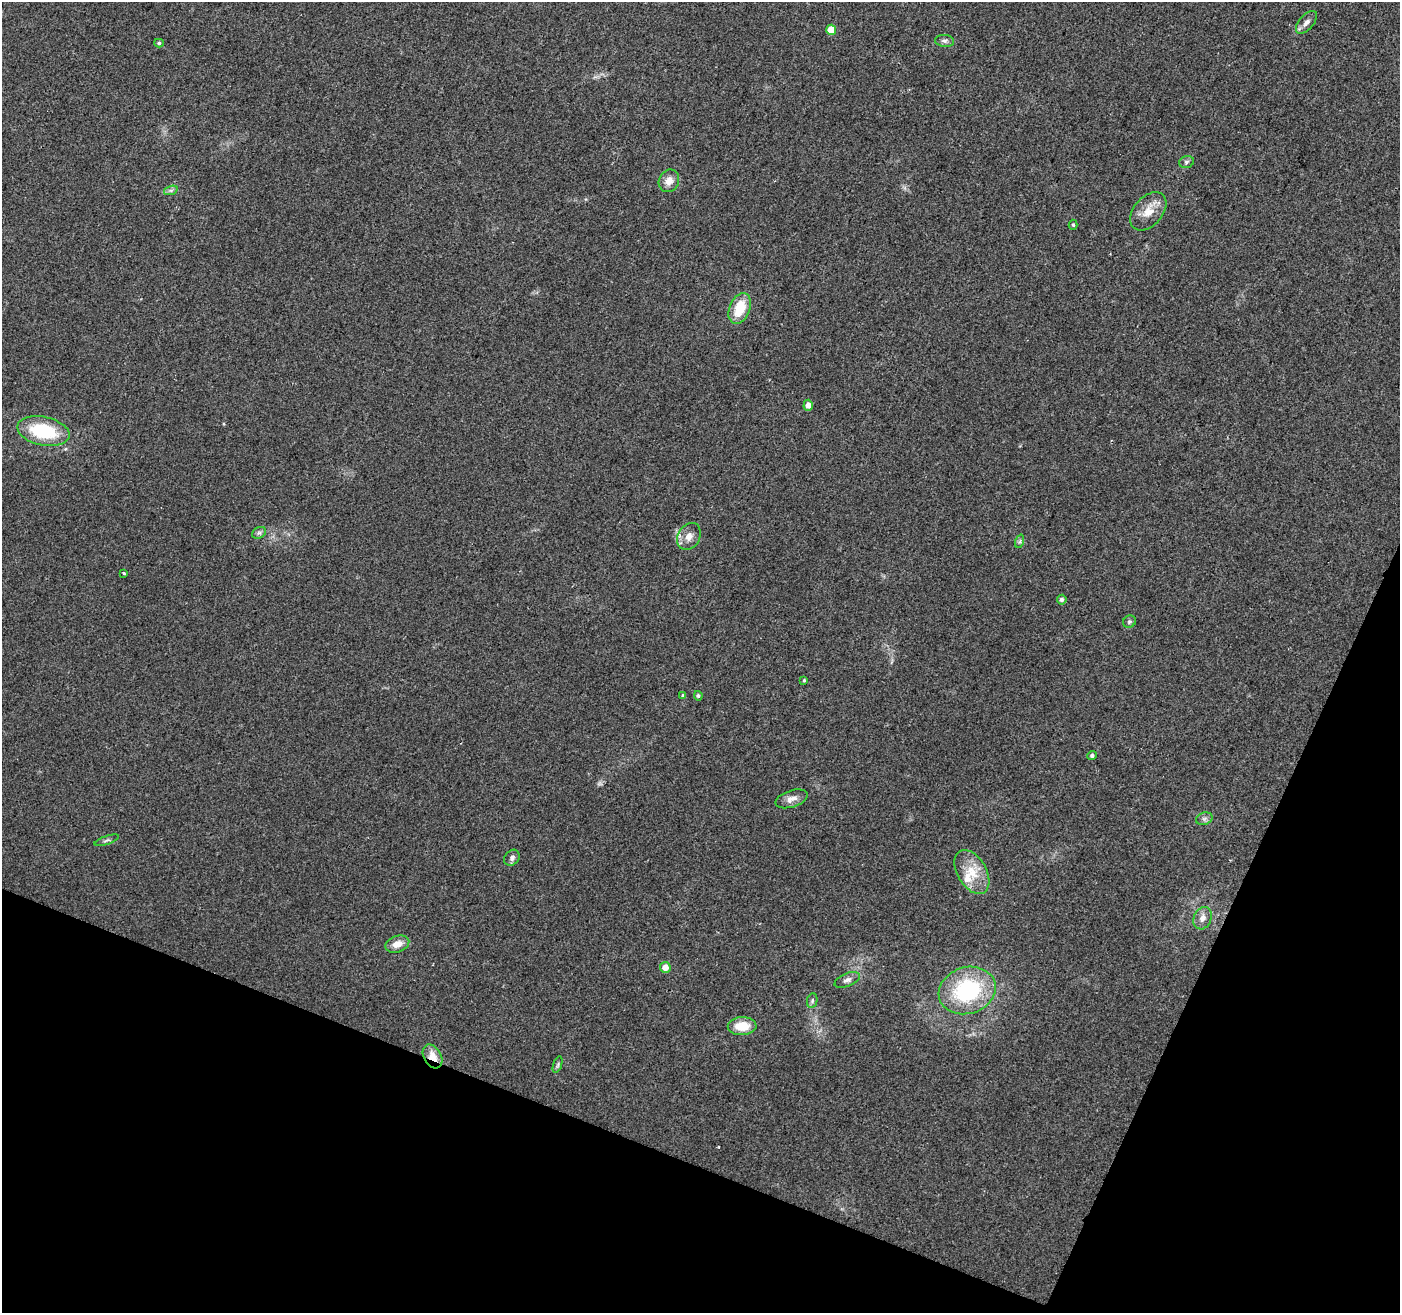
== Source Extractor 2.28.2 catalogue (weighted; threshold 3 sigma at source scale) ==
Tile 15 of 4 x 4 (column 3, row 4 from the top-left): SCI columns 2797-4194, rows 209-1519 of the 5600 x 5726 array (HDU 1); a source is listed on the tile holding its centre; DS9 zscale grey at full resolution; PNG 1402 x 1315 px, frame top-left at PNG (2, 2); each listed source drawn as its Kron ellipse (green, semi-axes under 4 px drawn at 4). Shown black and unused: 20% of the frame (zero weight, under 2 of 3 exposures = <1% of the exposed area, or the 3 px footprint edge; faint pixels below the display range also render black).
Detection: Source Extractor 2.28.2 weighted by HDU 2 'WHT'; one run over the whole footprint, this tile lists its part. Background 0.0484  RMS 0.0068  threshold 0.0306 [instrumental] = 3 sigma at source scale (4.5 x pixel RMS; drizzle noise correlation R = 1.50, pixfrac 1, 0.0396/0.0396 arcsec/px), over >= 5 px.
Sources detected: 37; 1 inside a brighter listed object's ellipse — not listed separately; the other 36 listed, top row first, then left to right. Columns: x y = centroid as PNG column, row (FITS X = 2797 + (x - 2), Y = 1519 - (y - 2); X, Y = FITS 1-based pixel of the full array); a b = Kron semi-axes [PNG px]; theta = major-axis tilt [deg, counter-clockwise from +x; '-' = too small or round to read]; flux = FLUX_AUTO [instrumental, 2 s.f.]
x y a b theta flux
1306 22 14 7 49 3.7
831 30 5 5 - 12
944 41 9 6 -6 2.2
159 43 5 4 - 1.1
1186 162 7 5 17 1.5
669 181 12 10 63 6.2
171 190 7 4 18 1.6
1148 211 22 14 49 11
1073 225 5 4 - 0.95
740 308 16 10 68 19
808 405 5 4 - 4.2
43 431 26 14 -12 41
259 533 7 5 28 1.5
689 536 14 11 62 5.8
1020 541 7 4 71 1.2
124 573 3 3 - 2.4
1062 600 5 5 - 1.8
1129 622 7 6 - 1.3
804 680 4 3 - 0.83
683 695 4 3 - 1.3
698 696 4 4 - 1.2
1092 756 4 4 - 1.4
792 799 17 8 18 5
1204 819 8 6 18 2
107 840 13 3 19 1.4
512 858 9 7 48 2.5
972 872 24 14 -60 15
1203 918 11 9 66 5
397 944 12 8 18 6.6
665 967 5 5 - 6.1
847 980 13 6 23 2.8
967 990 29 23 19 67
812 1001 7 5 80 1.5
742 1026 14 9 2 14
433 1056 13 8 -60 9.6
558 1064 8 3 71 1.2
Overlapping masked pixels (flux is a lower limit): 1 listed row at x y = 433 1056